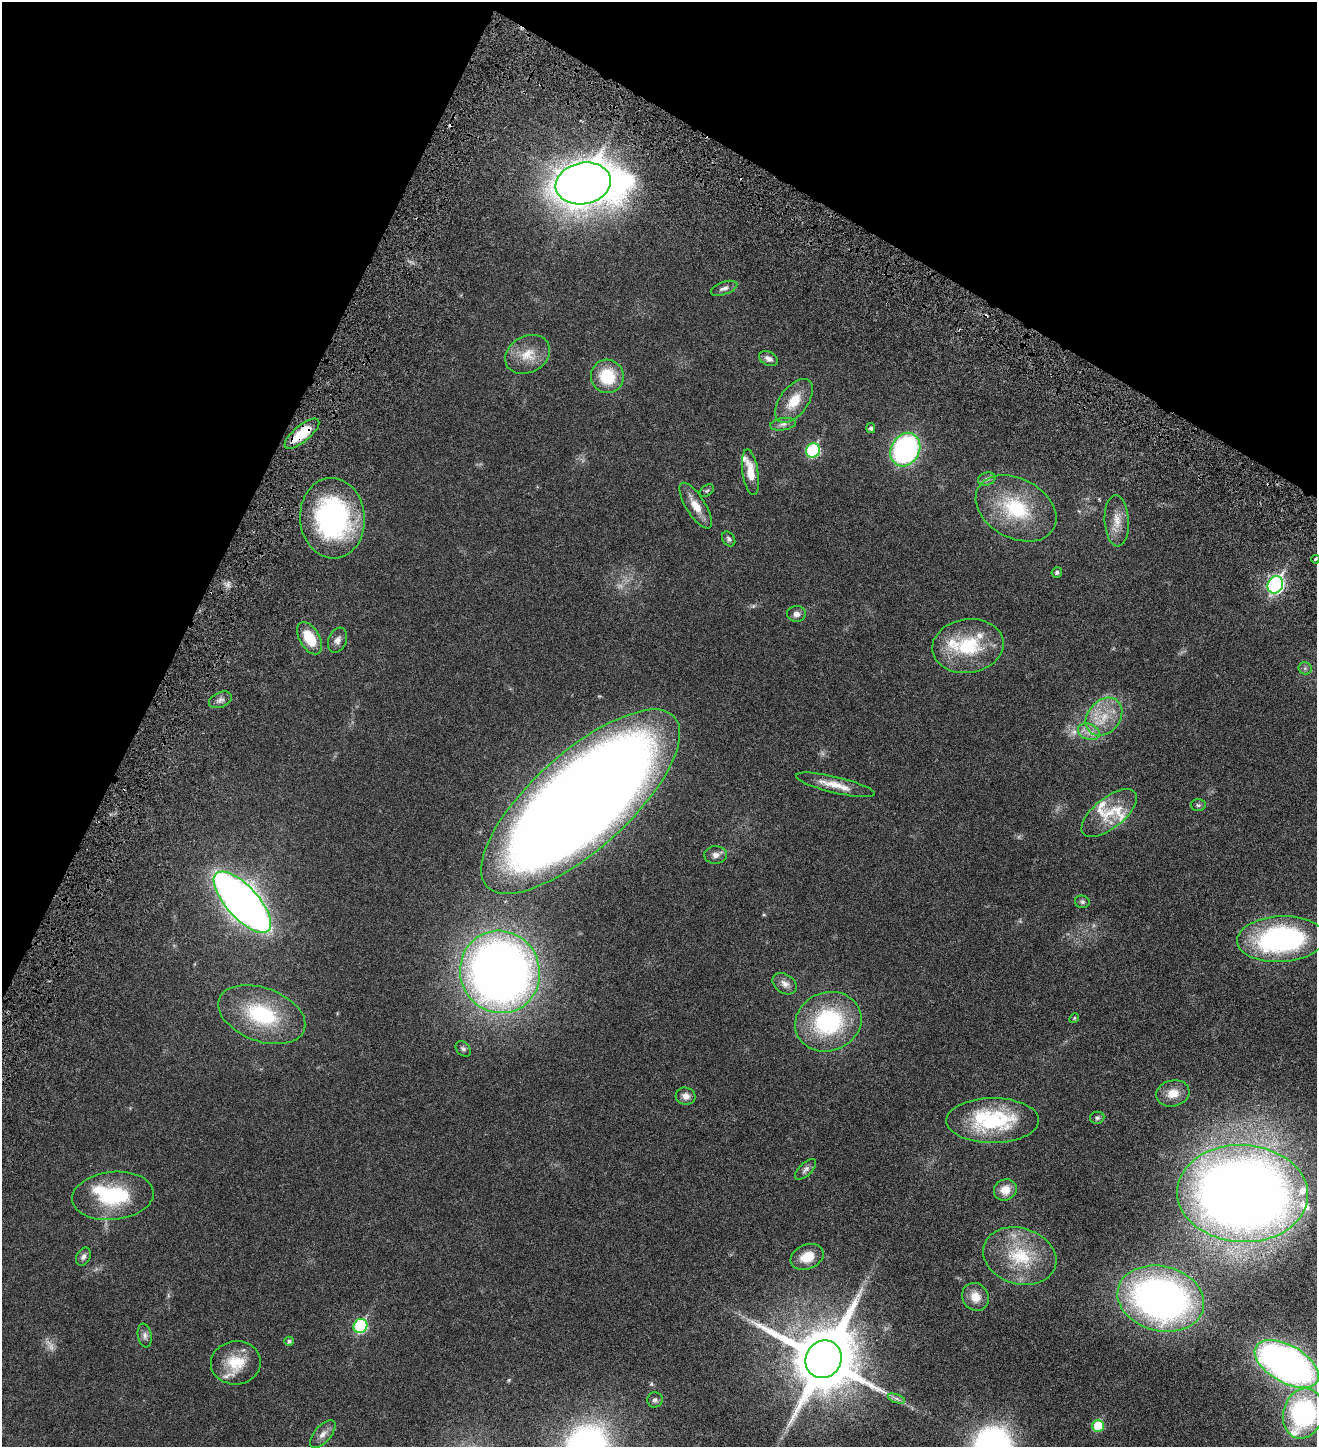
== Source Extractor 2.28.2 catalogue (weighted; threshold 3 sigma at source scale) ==
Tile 2 of 4 x 4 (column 2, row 1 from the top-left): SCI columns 1604-2918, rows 4433-5877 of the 5971 x 5969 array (HDU 1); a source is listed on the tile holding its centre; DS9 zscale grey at full resolution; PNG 1319 x 1449 px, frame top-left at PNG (2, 2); each listed source drawn as its Kron ellipse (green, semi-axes under 4 px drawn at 4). Shown black and unused: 24% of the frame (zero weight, under 4 of 8 exposures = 6% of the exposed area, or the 3 px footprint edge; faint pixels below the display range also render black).
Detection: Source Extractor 2.28.2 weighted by HDU 2 'WHT'; one run over the whole footprint, this tile lists its part. Background 0.0183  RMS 0.0026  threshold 0.0107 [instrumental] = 3 sigma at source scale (4.09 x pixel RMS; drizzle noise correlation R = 1.36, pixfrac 0.8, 0.05/0.05 arcsec/px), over >= 5 px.
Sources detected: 84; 3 too faint to see at this stretch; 2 inside a brighter object's white glare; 3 cosmic-ray / hot-pixel residue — neither listed nor drawn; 8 inside a brighter listed object's ellipse — not listed separately; the other 68 listed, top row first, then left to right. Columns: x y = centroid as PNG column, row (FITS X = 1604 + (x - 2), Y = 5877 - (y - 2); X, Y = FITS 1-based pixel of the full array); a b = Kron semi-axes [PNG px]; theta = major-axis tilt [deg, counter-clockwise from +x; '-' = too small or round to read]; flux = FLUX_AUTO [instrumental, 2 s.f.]
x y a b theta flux
583 183 28 20 11 380
724 288 14 6 20 0.86
528 354 23 18 28 4.2
768 359 10 7 -24 0.96
607 376 17 16 - 7.8
794 401 25 14 53 4.7
783 424 13 6 8 0.85
871 428 5 4 - 0.49
302 434 21 8 39 6.5
813 450 7 6 - 19
905 450 17 14 61 40
750 472 23 8 -81 3.6
987 479 9 6 16 0.67
707 491 8 5 38 0.35
696 506 26 9 -58 3
1016 508 43 29 -28 15
332 518 40 32 -86 39
1117 521 25 12 -87 3.1
729 539 8 6 -55 0.51
1315 559 4 3 - 0.27
1057 572 5 5 - 0.48
1275 585 9 7 61 51
796 614 9 8 - 0.99
309 638 18 10 -59 5.6
337 640 13 9 68 1.2
968 646 36 27 8 13
1305 668 6 6 - 0.45
220 700 12 7 23 0.93
1104 717 21 16 49 5.3
1089 732 11 8 -20 1.5
835 785 40 8 -13 3.5
580 802 126 48 42 630
1198 805 7 6 - 0.42
1109 813 33 15 39 5.7
716 855 11 8 2 1
242 902 39 16 -48 200
1082 902 7 6 - 0.46
1281 939 44 23 3 40
500 972 41 40 - 190
785 984 13 9 -33 1.3
262 1015 45 26 -21 16
1074 1018 5 4 - 0.22
828 1022 34 29 20 23
463 1049 9 6 -46 0.54
1173 1093 17 13 13 2.9
686 1096 10 8 -13 1.2
1097 1118 7 6 - 0.44
993 1120 46 22 0 19
806 1169 13 6 44 0.79
1005 1190 11 10 - 2.6
1243 1194 65 48 -3 310
113 1196 41 24 6 15
1020 1256 37 28 -17 12
83 1257 9 7 64 0.71
807 1257 17 12 23 3.7
975 1297 14 13 - 2.8
1161 1299 44 32 -14 98
360 1326 7 6 - 20
145 1335 12 7 -80 0.83
289 1341 5 4 - 0.46
824 1359 19 17 60 1900
236 1363 25 21 4 6
1287 1364 35 18 -30 110
896 1399 9 4 -19 0.54
655 1400 8 7 - 0.63
1303 1413 25 20 74 36
1098 1426 6 5 - 7
323 1434 17 8 49 1.5
Overlapping masked pixels (flux is a lower limit): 1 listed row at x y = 302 434
Isophote crosses this tile's border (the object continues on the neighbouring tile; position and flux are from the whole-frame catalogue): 2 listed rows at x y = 1315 559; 1303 1413